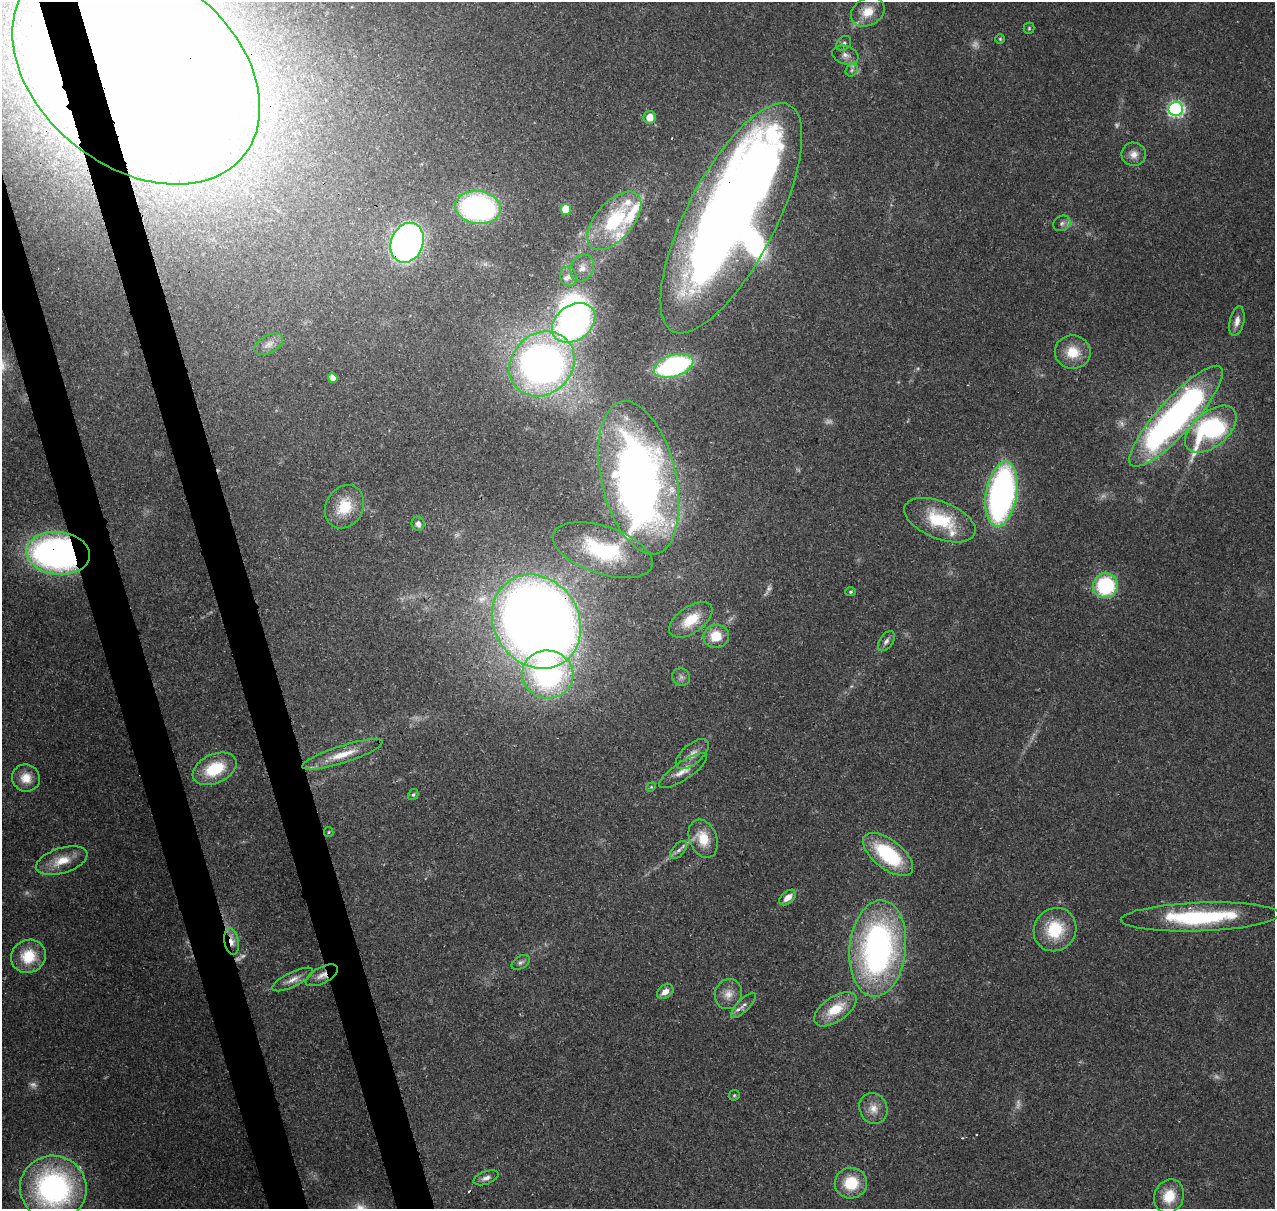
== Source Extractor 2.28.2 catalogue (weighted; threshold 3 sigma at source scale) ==
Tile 11 of 4 x 4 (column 3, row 3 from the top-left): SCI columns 2662-3934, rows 1338-2544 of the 5323 x 5039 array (HDU 1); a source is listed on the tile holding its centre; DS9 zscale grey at full resolution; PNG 1277 x 1211 px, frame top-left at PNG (2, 2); each listed source drawn as its Kron ellipse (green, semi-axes under 4 px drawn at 4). Shown black and unused: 5% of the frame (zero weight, under 3 of 4 exposures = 8% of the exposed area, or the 3 px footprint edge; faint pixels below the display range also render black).
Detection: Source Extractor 2.28.2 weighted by HDU 2 'WHT'; one run over the whole footprint, this tile lists its part. Background 0.0758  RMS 0.0035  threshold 0.0156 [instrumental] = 3 sigma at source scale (4.5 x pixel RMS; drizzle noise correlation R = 1.50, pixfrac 1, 0.0396/0.0396 arcsec/px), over >= 5 px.
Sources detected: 102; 11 too faint to see at this stretch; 8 inside a brighter object's white glare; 3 cosmic-ray / hot-pixel residue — neither listed nor drawn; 7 inside a brighter listed object's ellipse — not listed separately; the other 73 listed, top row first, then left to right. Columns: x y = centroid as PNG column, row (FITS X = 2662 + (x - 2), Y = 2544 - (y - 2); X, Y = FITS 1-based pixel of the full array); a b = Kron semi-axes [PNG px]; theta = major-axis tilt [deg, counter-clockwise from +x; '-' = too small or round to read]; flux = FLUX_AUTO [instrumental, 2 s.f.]
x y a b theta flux
868 12 18 13 31 6.3
1029 28 5 5 - 0.49
1000 39 4 4 - 0.43
844 43 8 6 46 1
845 55 13 9 -18 2.3
136 70 138 97 -38 1700
852 70 7 5 48 0.9
1176 109 7 7 - 83
650 117 6 6 - 4.2
1134 154 12 11 - 2.9
478 207 23 16 -8 84
566 209 5 5 - 12
731 218 127 44 63 460
614 221 35 18 49 27
1062 223 9 7 29 1.3
407 243 20 16 67 150
582 268 14 11 61 3.3
568 277 10 8 -67 1.8
1237 321 15 7 77 2.6
574 323 23 17 36 100
269 344 15 9 29 2.5
1073 352 18 16 -9 8.6
542 364 35 30 44 200
674 366 20 11 18 61
333 378 5 4 - 2.4
1176 416 66 18 48 160
1211 429 30 17 40 66
639 478 78 37 -77 270
1001 494 33 15 80 130
344 507 22 18 59 11
940 520 38 18 -22 20
418 524 7 6 - 1.9
603 550 52 24 -18 31
58 553 32 21 -6 150
1105 586 13 12 - 31
850 592 5 4 - 0.53
691 620 25 13 35 9
536 622 49 42 -56 580
716 636 13 11 9 8.1
886 641 11 6 55 1.4
548 674 26 24 -10 71
681 677 9 8 - 1.4
342 754 42 8 18 8.2
692 754 20 10 41 3.5
215 769 23 14 24 16
683 771 28 9 34 4.2
26 778 14 13 - 5.1
651 787 5 4 - 0.4
413 795 6 5 - 0.67
329 832 5 4 - 0.45
703 839 20 13 -68 8.1
679 850 11 6 48 1.4
888 854 30 14 -38 28
62 861 26 12 18 7.3
788 897 10 6 40 3.4
1200 917 79 14 2 40
1055 930 22 20 51 16
231 941 13 7 -81 3.3
878 949 48 28 84 120
28 956 18 16 29 11
521 962 10 6 31 1.2
322 975 18 8 28 3.1
293 979 22 7 25 3
665 992 9 6 33 3.1
728 994 15 13 71 3.9
743 1005 16 6 46 2
835 1009 24 12 34 11
734 1095 6 5 - 0.53
873 1108 16 13 -65 4.3
486 1178 13 6 20 1.7
851 1183 16 15 - 12
53 1188 33 32 - 91
1169 1196 17 14 67 8.8
Overlapping masked pixels (flux is a lower limit): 10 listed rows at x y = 136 70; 731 218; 407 243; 1176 416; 639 478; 58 553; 536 622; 231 941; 878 949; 322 975
Isophote crosses this tile's border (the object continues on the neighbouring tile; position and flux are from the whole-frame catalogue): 2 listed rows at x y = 136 70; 53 1188